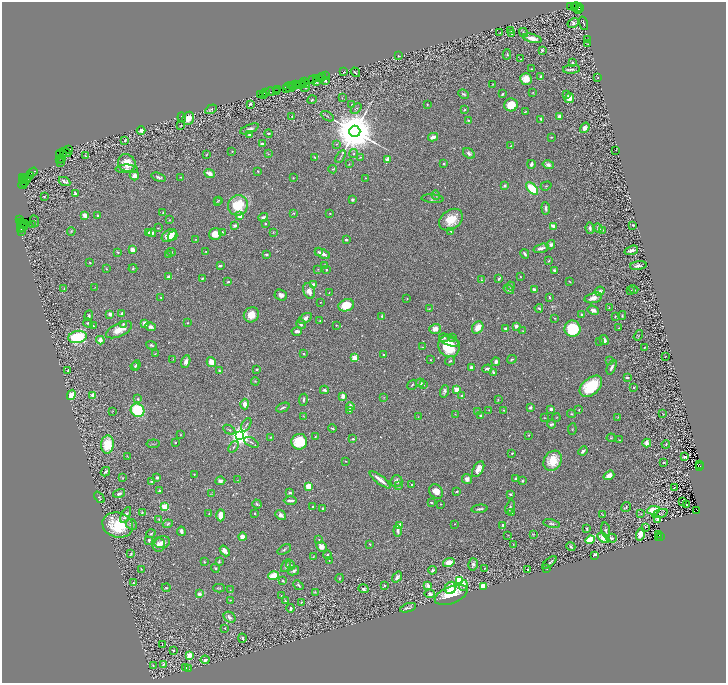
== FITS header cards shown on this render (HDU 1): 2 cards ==
NAXIS1  =                 1448
NAXIS2  =                 1361

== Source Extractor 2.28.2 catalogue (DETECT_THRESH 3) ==
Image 1448 x 1361 px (HDU 1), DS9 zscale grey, zoomed out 1/2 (1 PNG px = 2 x 2 image px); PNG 728 x 685 px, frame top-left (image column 1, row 1361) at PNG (2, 2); each listed source drawn as its Kron ellipse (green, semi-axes under 4 px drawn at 4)
Background 0.652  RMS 0.026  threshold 0.0785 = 3 sigma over >= 5 px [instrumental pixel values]
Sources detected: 655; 67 cannot appear on this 1/2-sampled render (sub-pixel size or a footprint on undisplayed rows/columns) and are neither listed nor drawn; of the other 588, the 500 brightest by FLUX_AUTO listed and drawn (88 fainter detections omitted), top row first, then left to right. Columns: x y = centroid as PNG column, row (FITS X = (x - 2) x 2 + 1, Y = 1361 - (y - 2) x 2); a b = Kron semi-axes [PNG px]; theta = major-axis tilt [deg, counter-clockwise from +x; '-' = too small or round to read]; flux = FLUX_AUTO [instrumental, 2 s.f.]
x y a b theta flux
571 6 3 2 - 210
575 7 2 2 - 130
577 8 6 4 -65 2000
580 8 4 1 - 230
573 23 6 4 29 11
584 23 7 2 -72 6.1
511 30 4 3 - 5.4
500 33 2 2 - 2
523 33 5 3 - 9.3
511 34 3 2 - 4.1
532 38 9 4 -15 33
588 40 2 1 - 3
587 43 3 2 - 2.3
542 50 2 2 - 27
507 54 5 3 - 6.6
398 56 3 2 - 3.1
521 59 2 1 - 2.5
572 63 2 2 - 8.2
531 69 4 1 - 3.4
572 69 8 4 4 13
344 72 3 2 - 2.6
355 72 5 3 - 5.8
325 76 2 1 - 45
321 77 3 1 - 140
323 77 2 1 - 73
541 77 4 3 - 7.9
598 77 3 3 - 2.9
319 78 3 1 - 230
312 79 3 1 - 140
316 79 2 2 - 200
526 79 6 5 - 48
326 81 3 2 - 6.2
304 82 3 1 - 170
316 82 2 1 - 210
295 84 3 1 - 320
303 84 3 2 - 250
306 84 2 1 - 98
492 84 3 2 - 2.3
298 85 2 2 - 200
300 85 2 1 - 140
291 86 3 2 - 170
293 86 3 2 - 170
289 87 6 2 -15 540
287 88 2 2 - 140
305 88 5 4 - 6
278 89 3 1 - 94
270 92 5 2 - 240
276 92 2 1 - 100
266 93 2 1 - 75
533 93 3 2 - 2.8
260 94 3 1 - 69
264 94 3 1 - 160
463 94 6 3 -23 7.3
502 94 3 2 - 6.2
567 94 2 2 - 2.9
342 98 3 2 - 2.4
569 98 5 4 - 49
312 100 5 2 - 4.5
250 104 3 3 - 9
352 105 3 2 - 3.9
427 105 2 2 - 2.8
511 105 7 6 - 100
211 109 6 3 31 7
356 109 6 4 44 8.5
464 110 2 2 - 5.1
525 112 3 2 - 3.8
327 116 7 2 -31 5.9
560 116 3 3 - 53
182 117 5 3 - 4.9
292 117 2 2 - 5.6
188 118 7 5 67 52
541 119 4 3 - 7.1
469 120 3 2 - 5.1
181 125 3 2 - 2.7
585 128 5 4 - 27
249 129 10 3 23 17
141 130 4 3 - 21
355 131 5 5 - 26000
269 133 4 2 - 4.4
249 134 2 2 - 16
433 137 5 3 - 19
551 137 3 2 - 4.7
125 140 3 2 - 4.2
262 144 3 2 - 8.7
336 144 3 3 - 2.7
511 146 3 2 - 3.4
68 150 4 2 - 78
616 150 2 1 - 3.7
232 151 3 2 - 2.9
65 153 6 2 -20 260
354 153 4 3 - 5.9
469 153 6 4 -36 13
60 154 5 2 - 920
64 154 2 2 - 740
207 154 3 2 - 2.9
268 154 3 3 - 3.2
86 156 3 3 - 3.7
341 156 7 2 58 7.1
360 157 4 2 - 3.9
62 158 3 2 - 940
315 158 4 3 - 5.2
60 159 3 3 - 140
387 160 4 2 - 40
61 162 3 1 - 150
127 163 9 8 - 85
349 164 4 2 - 3.1
444 164 3 2 - 6
531 164 4 2 - 18
548 165 6 4 -15 17
126 169 11 3 0 13
333 169 4 3 - 4.2
258 171 2 2 - 3.4
32 172 6 1 32 110
209 173 6 3 -23 26
30 175 2 1 - 42
134 176 5 4 - 41
159 177 7 3 -19 9.1
181 177 4 2 - 4.4
23 178 2 2 - 200
24 178 2 1 - 420
28 178 4 3 - 280
293 178 2 2 - 2.8
366 178 3 2 - 2.6
26 179 2 2 - 520
22 180 3 1 - 28
64 182 6 3 -26 20
24 183 3 2 - 700
23 185 4 2 - 170
505 186 3 3 - 12
546 186 5 2 - 3.7
532 188 7 4 -46 170
75 194 4 3 - 13
436 195 5 4 - 7.5
44 196 2 2 - 4.8
432 199 11 3 -4 11
219 200 3 2 - 2.6
352 200 4 4 - 6.9
217 201 3 2 - 2.9
238 205 10 9 - 170
546 208 6 3 -85 12
163 213 3 2 - 2.3
294 213 3 3 - 3.4
330 214 2 2 - 3.6
85 215 3 3 - 40
98 215 2 2 - 11
240 216 2 2 - 82
263 217 5 4 - 16
20 220 2 1 - 25
169 220 2 2 - 2.6
451 220 13 9 37 98
34 221 6 3 -67 5.4
21 223 3 2 - 180
22 223 3 2 - 450
24 224 4 2 - 910
32 224 2 1 - 4.6
265 224 3 2 - 4.3
633 225 3 2 - 5
235 226 3 3 - 16
553 226 4 2 - 33
22 228 3 2 - 490
158 228 2 2 - 2.2
590 228 6 3 -85 11
598 228 5 3 - 12
20 230 2 2 - 47
603 230 3 3 - 4.6
22 231 2 1 - 61
71 231 4 3 - 4.4
451 231 4 3 - 5.3
222 232 3 3 - 7.1
273 232 3 2 - 2.7
149 233 3 3 - 6.7
152 233 4 3 - 22
215 234 6 5 - 50
169 236 8 5 34 61
172 236 5 4 - 30
195 239 2 2 - 2.5
346 240 3 2 - 7.2
551 245 5 4 - 12
541 248 8 3 16 22
132 250 3 3 - 34
631 250 7 3 18 19
206 251 3 2 - 2.3
118 252 4 2 - 5.7
171 252 4 3 - 3.9
318 252 2 2 - 5.2
169 254 3 3 - 9
322 254 8 3 -24 28
525 254 5 3 - 11
266 255 3 3 - 6.4
549 261 3 2 - 3.8
90 263 3 2 - 3.4
220 266 4 2 - 8.3
325 266 3 2 - 18
638 266 8 3 8 16
133 268 4 3 - 4.8
106 269 2 2 - 3.2
318 269 3 3 - 3.4
326 270 3 2 - 5.8
554 270 2 2 - 19
168 277 4 3 - 8.8
520 277 2 2 - 2.3
202 278 3 2 - 6.4
499 278 4 2 - 5.6
481 280 4 3 - 5.2
228 282 3 2 - 4.6
570 282 2 2 - 3
314 285 4 4 - 18
511 286 4 3 - 7.2
95 287 3 2 - 2.1
64 288 4 2 - 3.6
509 289 6 3 -34 11
634 289 5 3 - 4.5
534 290 4 3 - 20
631 290 3 2 - 3.2
309 291 8 5 -67 34
600 291 5 4 - 12
329 293 2 2 - 2.5
281 295 6 5 - 23
161 297 3 2 - 4.2
549 297 4 2 - 5
407 298 3 2 - 3.3
593 298 9 5 15 29
320 302 2 2 - 2.2
346 305 8 6 20 100
539 308 4 2 - 6.7
609 308 3 3 - 2.9
429 309 3 2 - 2.3
593 310 6 4 -21 19
122 313 3 3 - 8.3
110 314 3 3 - 26
251 315 8 7 - 67
582 315 3 3 - 8
622 315 4 2 - 4.7
89 316 5 3 - 7.4
382 316 2 2 - 14
615 316 2 2 - 3.5
305 318 7 4 33 23
555 318 3 2 - 3.2
320 321 2 2 - 4.6
88 323 5 3 - 5.7
188 323 2 2 - 4
123 324 3 3 - 7.4
145 324 4 3 - 46
301 324 5 4 - 11
93 325 4 2 - 3.9
336 325 3 2 - 4
516 326 2 2 - 54
151 327 5 4 - 15
478 327 6 5 - 51
505 328 3 3 - 8.2
619 328 2 2 - 2.5
435 329 6 5 - 34
572 329 8 8 - 220
119 330 14 6 25 59
297 331 5 3 - 19
523 331 3 3 - 3.5
638 335 5 2 - 4
77 337 9 6 11 310
452 337 3 3 - 5.3
444 338 5 3 - 7.7
100 340 4 3 - 45
604 340 5 4 - 14
600 341 3 2 - 3.3
450 342 10 4 -16 34
151 345 5 2 - 8.6
449 346 11 10 - 170
422 347 3 2 - 2.7
645 347 2 1 - 3.3
155 354 3 2 - 2.8
304 354 3 2 - 4
383 355 3 2 - 5.9
666 356 2 1 - 5.9
354 358 2 2 - 150
173 359 2 2 - 2.1
512 359 5 3 - 5.7
431 360 2 1 - 2.6
610 360 4 2 - 3.1
450 361 5 3 - 5.2
186 362 7 4 73 22
211 362 5 4 - 58
496 362 4 3 - 19
136 365 5 3 - 5.7
135 366 4 3 - 5.7
612 367 8 3 65 13
471 368 3 2 - 34
257 369 2 2 - 7
487 369 5 3 - 14
68 370 2 2 - 4.2
219 371 3 3 - 5.5
493 372 4 3 - 11
627 377 4 2 - 8.4
255 381 4 3 - 4.8
420 383 4 2 - 16
412 385 5 2 - 4.8
423 385 3 2 - 5.1
591 386 13 8 41 210
634 388 2 2 - 4.9
324 390 4 3 - 10
456 390 4 3 - 50
445 391 6 4 72 11
71 395 5 4 - 61
93 395 2 2 - 100
343 396 2 2 - 76
462 396 3 3 - 7.5
384 397 3 2 - 2.9
138 399 3 3 - 6.9
303 400 6 2 81 8
498 400 4 2 - 3.1
245 404 5 4 - 30
283 407 7 2 24 8.5
350 407 4 2 - 33
530 407 3 3 - 12
551 409 3 3 - 12
137 410 7 6 - 240
489 410 3 2 - 3.1
504 410 3 3 - 5.3
579 410 2 1 - 2.7
113 411 3 3 - 3.8
350 411 4 2 - 13
478 411 4 3 - 4.7
455 414 3 2 - 2.9
571 414 4 3 - 5.1
663 414 2 1 - 2.6
303 416 3 2 - 2.3
481 416 4 3 - 9.7
418 417 3 2 - 2.3
557 417 4 2 - 3.1
618 417 3 2 - 3
545 418 3 2 - 2.1
551 424 4 3 - 8.1
246 425 7 2 61 6
332 428 4 2 - 4.2
572 429 6 2 84 3.2
229 430 6 2 -29 5.7
181 435 2 2 - 2.1
529 435 3 2 - 4.4
240 436 4 4 - 4300
270 437 4 3 - 4.4
315 437 3 2 - 3.6
611 438 4 2 - 3
353 439 2 2 - 9.2
619 440 3 2 - 2.7
251 442 8 3 -28 8.7
299 442 8 8 - 150
175 443 2 2 - 4.6
647 443 4 3 - 19
153 444 6 2 6 4.2
666 444 4 3 - 5.8
107 445 9 6 86 140
234 447 6 3 53 7.4
583 451 5 2 - 13
512 453 2 2 - 4.4
128 457 4 2 - 2.6
685 457 3 2 - 90
346 461 3 2 - 2.8
553 461 11 8 58 110
664 462 3 2 - 3.8
699 464 2 1 - 140
700 466 4 2 - 690
478 469 8 5 61 40
105 472 5 3 - 10
194 474 2 1 - 2.5
609 475 6 4 36 37
157 477 3 3 - 12
123 478 2 2 - 2.7
516 478 3 2 - 5.6
467 479 5 4 - 19
238 480 4 2 - 2.7
380 480 13 3 -37 42
220 481 5 4 - 19
396 481 6 5 - 17
522 481 3 2 - 7.6
152 482 4 3 - 9.4
411 484 2 2 - 4.9
308 486 3 3 - 220
399 486 4 3 - 5.5
674 488 2 1 - 2.3
159 491 3 3 - 6.5
436 491 8 6 -50 44
457 492 3 2 - 6.6
119 493 6 3 15 13
290 493 3 2 - 12
211 494 3 2 - 2.7
510 494 3 2 - 6.9
99 497 6 2 -50 4.8
290 501 7 2 0 19
682 501 3 2 - 100
431 503 3 2 - 4.5
257 504 4 3 - 7.8
441 504 2 1 - 2.3
686 505 3 1 - 2.2
312 506 2 2 - 10
165 507 3 3 - 210
510 507 7 3 70 6.7
626 507 5 3 - 5.4
323 508 3 2 - 6.7
480 509 8 2 6 9.8
654 510 6 4 9 130
697 511 4 2 - 430
142 512 3 2 - 4.2
512 513 4 2 - 4.2
660 513 8 4 17 8.4
209 514 2 2 - 4.3
255 514 2 2 - 4.3
641 514 4 3 - 4.4
126 515 8 3 62 23
221 515 6 4 88 47
281 515 6 4 -38 18
603 515 3 2 - 3.7
658 519 4 3 - 21
159 520 4 3 - 3.8
131 524 6 5 - 11
168 524 5 3 - 7.5
455 524 2 2 - 2.3
551 524 8 4 -12 10
118 525 15 12 -16 210
503 525 3 3 - 10
399 526 3 2 - 140
646 527 2 1 - 53
587 529 3 2 - 4.6
606 530 8 3 -80 11
181 531 5 3 - 17
398 531 5 3 - 13
151 534 5 2 - 4.5
534 534 3 2 - 2.7
640 534 6 4 71 64
508 535 3 2 - 2.3
659 535 3 2 - 40
661 536 2 2 - 320
242 537 4 4 - 26
658 537 2 1 - 66
603 538 7 4 -33 53
612 538 5 4 - 11
149 540 3 2 - 9.6
319 540 3 3 - 5.3
590 540 5 4 - 120
162 542 8 6 16 23
158 544 7 6 - 30
370 544 3 2 - 3.9
513 544 2 2 - 2.3
571 546 5 2 - 7.3
321 547 5 4 - 41
284 550 7 3 33 7
225 551 6 4 -50 34
131 554 4 2 - 4.2
327 555 5 3 - 6
595 555 2 2 - 65
313 557 3 2 - 3.1
329 560 3 2 - 2.6
204 562 3 2 - 4.3
219 562 4 2 - 5.7
549 562 8 2 39 9.3
449 563 6 4 18 56
473 564 6 4 73 13
291 565 5 3 - 5.9
286 566 7 3 59 7.8
215 568 4 3 - 6.3
485 568 3 2 - 2.6
547 568 2 2 - 9.4
141 569 4 2 - 3.1
432 570 4 3 - 7.3
527 570 2 2 - 8.4
294 571 6 3 28 11
274 576 5 4 - 110
397 577 6 3 53 14
340 578 4 2 - 3.9
283 581 4 3 - 6.3
459 581 3 3 - 590
133 583 2 2 - 19
298 585 5 3 - 7.4
385 585 3 2 - 4.7
428 585 3 3 - 27
463 585 5 3 - 17
483 586 4 3 - 100
166 588 4 3 - 4.2
219 588 6 3 1 6.1
451 588 6 5 - 71
363 589 5 3 - 9.2
230 590 3 2 - 2.8
315 592 4 2 - 3.7
199 594 3 2 - 29
430 594 5 3 - 14
451 595 17 8 21 130
281 596 2 2 - 3.3
230 600 3 3 - 3.3
285 601 2 2 - 7.1
301 602 2 2 - 4.3
291 608 4 3 - 8.5
408 608 8 3 17 13
229 617 6 5 - 17
225 628 2 2 - 3.3
242 638 4 2 - 10
162 645 2 1 - 31
174 651 2 2 - 4.3
189 656 4 3 - 75
205 660 4 3 - 9.7
164 664 3 2 - 8.3
153 665 3 3 - 3.4
186 668 2 1 - 4.8
188 669 2 2 - 2.1
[88 fainter detections neither listed nor drawn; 67 sub-pixel or undisplayed-footprint detections neither listed nor drawn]